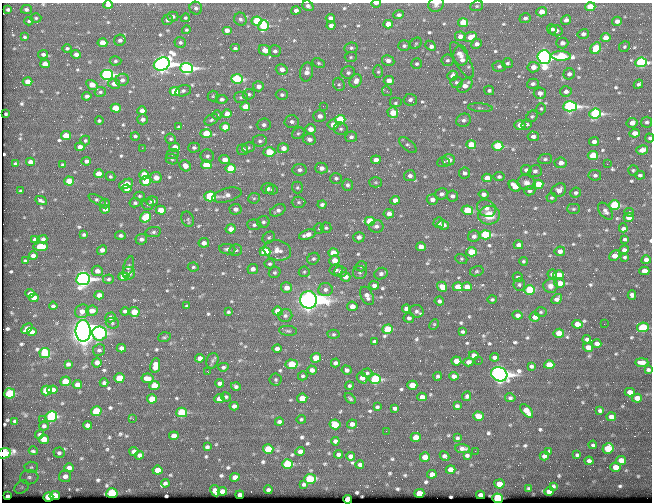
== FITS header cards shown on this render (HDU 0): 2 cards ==
NAXIS1  =                  650 / Width of table row in bytes
NAXIS2  =                  500 / Number of rows in table

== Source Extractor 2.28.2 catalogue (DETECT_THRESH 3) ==
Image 650 x 500 px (HDU 0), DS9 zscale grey, 1 PNG px = 1 image px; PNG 654 x 504 px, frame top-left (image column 1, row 500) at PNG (2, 3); each listed source drawn as its Kron ellipse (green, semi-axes under 4 px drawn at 4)
Background 352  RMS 1.1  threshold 3.37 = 3 sigma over >= 5 px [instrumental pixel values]
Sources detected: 688; of the 688, the 500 brightest by FLUX_AUTO listed and drawn (188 fainter detections omitted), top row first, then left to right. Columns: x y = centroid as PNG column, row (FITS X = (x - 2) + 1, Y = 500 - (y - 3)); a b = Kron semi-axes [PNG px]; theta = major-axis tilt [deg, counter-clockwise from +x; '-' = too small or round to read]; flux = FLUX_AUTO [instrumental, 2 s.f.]
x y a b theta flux
376 3 5 2 - 250
436 4 8 7 - 260
108 5 5 4 - 480
308 6 6 5 - 210
477 6 6 5 - 130
590 7 5 4 - 2000
196 8 6 6 - 240
26 9 5 4 - 190
8 10 4 3 - 160
296 10 4 4 - 290
541 12 5 4 - 820
399 15 5 4 - 240
173 16 5 5 - 180
36 18 5 4 - 110
185 18 4 4 - 130
330 18 4 4 - 450
525 18 5 5 - 250
240 19 6 6 - 200
167 20 5 5 - 200
566 20 5 5 - 370
29 21 4 4 - 110
257 21 5 4 - 4800
617 21 5 4 - 340
463 23 5 4 - 3900
388 24 4 4 - 960
331 25 4 4 - 310
263 26 6 5 - 5300
552 29 5 4 - 180
186 30 4 4 - 120
227 30 5 4 - 460
556 31 6 5 - 440
583 34 6 5 - 330
460 36 5 5 - 450
25 37 4 3 - 110
470 37 6 4 22 830
606 38 5 4 - 790
120 40 6 5 - 280
180 42 6 5 - 190
102 43 5 4 - 1100
416 43 6 5 - 120
562 43 6 5 - 330
476 44 5 4 - 280
404 46 6 5 - 170
431 46 6 4 -43 400
624 47 6 5 - 120
67 48 5 4 - 150
235 48 5 4 - 190
351 48 6 5 - 160
596 48 6 5 - 2800
265 50 6 5 - 710
275 51 6 5 - 250
43 54 5 4 - 210
76 54 4 4 - 420
461 56 10 7 -86 420
561 56 10 4 -2 4500
351 57 6 5 - 120
544 57 7 6 - 48000
388 60 6 5 - 350
447 60 6 5 - 170
462 60 20 7 -60 660
115 61 6 4 3 140
641 62 6 4 5 12000
319 63 6 4 -27 120
507 63 5 5 - 170
45 64 5 4 - 860
162 64 8 6 22 54000
417 64 5 5 - 150
499 66 6 5 - 200
533 67 6 5 - 620
187 68 6 5 - 21000
282 69 6 5 - 480
307 72 9 6 78 550
378 72 6 5 - 130
348 73 7 6 - 210
569 74 6 5 - 270
107 75 6 5 - 19000
453 76 5 5 - 700
237 79 6 4 -4 5900
122 80 7 6 - 310
389 80 5 4 - 840
356 81 7 5 56 490
28 82 5 4 - 680
456 82 6 6 - 180
114 84 6 5 - 550
339 84 7 5 -68 170
533 84 6 5 - 220
638 84 5 4 - 170
92 85 6 4 -32 1100
258 86 5 5 - 390
465 86 9 5 43 610
489 90 5 5 - 170
183 91 8 5 14 190
387 91 5 4 - 120
566 91 6 5 - 290
100 92 6 5 - 150
175 92 5 4 - 3500
540 93 6 5 - 460
249 94 6 5 - 170
282 95 6 5 - 200
87 96 4 4 - 300
213 96 5 5 - 110
241 97 7 5 -1 160
221 99 6 4 1 230
410 100 6 6 - 260
395 103 6 5 - 160
323 106 3 2 - 170
570 106 7 5 1 22000
245 107 5 4 - 1800
116 108 5 4 - 1900
480 108 12 3 -4 160
541 109 5 4 - 120
142 111 4 4 - 550
393 113 5 5 - 2000
6 114 3 3 - 120
227 114 4 4 - 970
595 114 6 5 - 13000
217 115 5 4 - 120
320 116 6 5 - 430
532 116 6 5 - 140
143 119 5 5 - 300
211 120 7 5 31 170
340 120 5 4 - 4000
464 120 7 6 - 250
99 121 4 4 - 130
292 122 7 6 - 250
647 122 5 5 - 170
632 123 5 4 - 470
527 124 5 5 - 160
264 125 7 6 - 260
333 125 5 5 - 800
520 125 5 4 - 630
179 127 4 3 - 120
225 127 5 4 - 1400
310 129 5 5 - 760
341 129 7 6 - 210
298 133 6 5 - 150
635 133 5 4 - 700
206 134 6 4 -2 2300
66 136 5 4 - 1400
135 136 4 4 - 150
533 136 5 5 - 320
351 137 6 5 - 230
650 138 4 4 - 150
171 139 5 5 - 120
309 139 6 5 - 360
85 141 5 5 - 120
260 141 7 6 - 190
594 142 5 4 - 350
408 145 11 5 -40 200
471 145 5 4 - 1800
498 146 5 4 - 5000
80 147 5 4 - 530
175 147 5 4 - 560
142 148 2 2 - 690
194 148 6 5 - 180
248 148 6 5 - 140
283 148 5 5 - 590
243 150 5 5 - 370
642 150 6 4 14 650
269 152 6 5 - 2400
173 154 6 5 - 120
207 156 7 6 - 230
593 156 5 4 - 3300
172 159 6 5 - 130
545 159 7 5 10 170
225 160 5 4 - 780
376 160 5 4 - 660
449 160 6 5 - 570
86 161 5 4 - 290
30 162 4 4 - 540
444 162 6 5 - 120
561 163 6 5 - 490
16 164 4 3 - 170
607 164 2 2 - 260
63 165 4 3 - 180
206 165 5 4 - 3500
185 166 6 5 - 640
231 168 5 4 - 3300
321 168 6 5 - 430
299 170 7 6 - 270
526 170 5 5 - 250
633 170 5 5 - 120
535 171 7 6 - 210
464 173 5 5 - 230
99 174 5 4 - 890
144 175 5 4 - 2000
595 175 6 5 - 180
640 175 5 4 - 160
410 176 6 5 - 310
110 177 5 4 - 130
499 177 5 4 - 190
156 178 6 5 - 690
336 178 6 5 - 190
487 178 5 4 - 1100
69 181 5 4 - 1700
146 181 5 4 - 3600
376 182 6 5 - 120
526 183 9 7 -17 420
126 184 7 4 24 1300
538 184 5 4 - 1900
347 185 6 5 - 220
515 186 6 5 - 1100
268 188 6 5 - 230
297 188 6 5 - 130
127 189 5 4 - 420
272 190 6 5 - 130
559 190 8 6 37 440
21 191 3 3 - 110
530 191 6 4 8 220
576 193 5 5 - 180
441 194 6 5 - 270
483 194 5 4 - 350
227 195 15 6 15 450
139 196 5 4 - 120
210 196 5 5 - 6900
452 196 6 5 - 290
254 198 6 5 - 120
552 198 5 4 - 120
97 200 9 4 -28 180
395 200 4 4 - 700
432 200 5 5 - 410
41 201 6 3 -25 170
152 201 5 4 - 420
299 202 7 5 -1 150
135 203 5 4 - 150
105 204 5 5 - 150
148 204 6 5 - 180
322 204 4 4 - 190
614 205 5 5 - 5500
486 208 10 8 -29 420
105 209 5 4 - 410
235 209 6 5 - 370
573 209 6 5 - 130
161 210 5 4 - 1400
278 210 8 5 29 280
467 210 6 4 -9 3100
605 211 10 6 -53 260
629 212 5 4 - 130
389 214 5 4 - 510
489 215 11 9 2 1400
145 217 6 5 - 2700
629 217 5 4 - 740
188 219 8 6 -67 170
370 221 5 4 - 2800
263 222 6 6 - 210
439 223 5 5 - 180
254 225 7 5 -7 180
443 225 6 4 -14 470
376 226 7 6 - 280
319 228 5 5 - 110
326 228 5 5 - 120
623 228 4 4 - 530
231 229 5 4 - 640
153 232 8 5 8 170
307 234 9 4 18 520
84 235 4 3 - 140
120 235 5 4 - 190
485 235 5 4 - 7600
474 236 6 5 - 340
359 237 5 5 - 310
269 238 7 5 39 140
34 239 4 3 - 150
43 239 4 4 - 230
141 239 6 5 - 300
625 239 4 3 - 150
204 243 5 4 - 420
518 245 5 4 - 360
41 246 7 4 4 1800
421 247 5 4 - 700
227 249 8 5 -6 230
102 250 5 4 - 470
236 250 6 5 - 190
277 250 14 10 -14 700
624 250 4 4 - 250
560 251 5 4 - 390
265 252 5 4 - 6100
471 252 5 4 - 2600
333 253 5 4 - 970
33 255 4 4 - 360
615 255 5 4 - 670
625 257 4 3 - 130
313 259 6 5 - 180
461 259 6 5 - 120
334 260 5 5 - 790
646 260 4 4 - 390
25 261 4 3 - 120
523 261 4 4 - 120
270 264 5 4 - 130
361 266 6 5 - 140
128 267 11 5 73 190
193 267 5 4 - 120
253 269 5 5 - 380
336 270 6 5 - 220
97 271 6 5 - 450
477 271 7 5 15 130
644 271 5 4 - 730
275 272 6 5 - 150
304 272 5 5 - 110
341 272 6 5 - 240
129 273 6 6 - 470
360 273 7 6 - 190
381 274 7 5 22 240
552 274 4 4 - 180
559 275 5 4 - 1300
123 276 5 4 - 1500
345 277 5 4 - 480
518 277 5 5 - 200
83 279 7 6 - 34000
108 279 5 4 - 160
560 283 5 4 - 870
374 285 5 4 - 330
519 285 6 6 - 150
550 286 7 6 - 370
442 287 5 4 - 1000
458 287 5 4 - 1900
467 287 5 4 - 760
286 288 5 5 - 630
325 290 7 6 - 270
529 290 5 5 - 3800
30 293 5 4 - 420
99 295 5 4 - 490
632 295 5 4 - 290
367 296 10 6 -63 420
34 298 5 4 - 680
492 299 4 4 - 110
557 299 6 4 38 300
309 300 9 8 - 120000
439 301 4 4 - 210
53 306 4 3 - 170
187 306 3 3 - 110
352 306 5 4 - 590
406 309 4 4 - 430
82 311 7 6 - 530
92 311 6 5 - 700
125 311 4 4 - 200
278 311 5 4 - 1300
416 311 7 6 - 180
134 312 5 5 - 1400
228 312 4 3 - 110
541 312 6 5 - 120
517 315 5 4 - 340
285 316 7 6 - 230
110 317 5 5 - 300
535 317 5 4 - 500
409 318 5 5 - 200
112 323 6 5 - 150
577 324 5 4 - 790
604 324 2 2 - 340
434 325 5 4 - 120
643 327 6 5 - 4400
27 329 6 4 43 640
388 329 5 4 - 3000
83 331 10 7 -89 160000
288 331 9 5 -6 160
32 332 5 4 - 520
463 332 4 3 - 160
559 333 5 4 - 1400
99 334 7 7 - 7800
333 334 6 4 1 120
164 337 6 5 - 110
587 339 4 4 - 220
374 341 3 3 - 130
597 344 4 4 - 430
588 347 5 4 - 630
121 348 4 4 - 380
277 349 4 4 - 320
99 350 6 6 - 210
45 353 5 5 - 3400
474 355 5 4 - 550
494 357 4 4 - 290
200 358 5 4 - 430
316 358 5 5 - 1200
212 361 8 5 71 170
456 361 5 4 - 880
478 361 2 2 - 180
97 362 5 4 - 400
469 362 5 4 - 380
642 362 7 4 0 470
335 363 4 4 - 230
68 364 4 4 - 210
291 364 6 4 -4 2700
155 365 7 5 81 1100
549 365 5 4 - 1400
531 366 4 4 - 190
223 367 5 4 - 160
312 370 5 4 - 330
346 370 5 4 - 270
648 370 4 3 - 160
208 372 3 2 - 110
367 373 5 4 - 140
499 374 8 7 - 58000
303 376 5 4 - 120
438 376 4 3 - 160
454 376 5 4 - 370
119 378 5 4 - 1600
147 378 6 4 -10 840
362 378 6 4 -50 420
276 379 6 6 - 160
375 379 5 5 - 8800
65 381 5 4 - 2000
104 383 4 3 - 170
220 383 4 4 - 240
77 385 4 4 - 590
412 385 5 4 - 1100
154 386 5 4 - 1600
236 386 5 4 - 180
350 386 4 4 - 140
46 390 5 5 - 2100
53 390 5 4 - 640
630 392 5 4 - 680
10 393 5 5 - 3900
467 396 5 4 - 150
226 397 5 4 - 140
422 397 5 4 - 410
302 398 5 4 - 1100
510 398 5 4 - 170
637 398 5 4 - 700
152 399 5 4 - 1600
219 399 5 4 - 1200
350 399 6 3 -42 130
234 406 4 4 - 300
457 406 4 4 - 190
377 407 4 3 - 130
395 408 4 4 - 200
600 410 4 3 - 180
96 411 5 5 - 2900
526 411 8 4 -46 910
182 412 5 5 - 5300
51 416 6 5 - 7500
478 416 5 4 - 1000
611 417 5 4 - 630
42 419 2 2 - 160
133 419 3 2 - 170
301 419 5 4 - 120
15 421 4 3 - 140
279 422 4 4 - 240
335 424 5 5 - 2000
352 424 5 4 - 360
87 425 4 4 - 310
44 426 5 4 - 170
386 431 2 2 - 430
39 434 5 4 - 130
174 436 5 4 - 690
416 437 5 4 - 1200
457 438 4 3 - 130
44 439 5 4 - 940
335 441 4 4 - 230
593 445 4 3 - 130
207 447 4 4 - 170
462 448 7 4 -5 290
608 448 5 5 - 2700
268 449 5 4 - 2500
33 451 4 4 - 240
134 451 4 4 - 390
300 451 5 4 - 470
475 451 2 2 - 280
549 451 4 3 - 130
4 453 7 5 15 7800
59 453 5 5 - 160
338 454 4 4 - 240
139 455 4 4 - 220
467 455 4 3 - 180
577 455 4 3 - 140
350 456 4 4 - 400
445 456 5 3 - 220
544 456 5 4 - 270
425 457 5 4 - 910
621 460 5 4 - 780
589 461 4 4 - 270
287 464 5 5 - 4800
360 464 4 3 - 230
31 467 6 5 - 150
616 467 5 4 - 800
69 468 5 4 - 490
451 469 5 4 - 840
157 470 5 4 - 1000
432 474 5 4 - 480
65 476 6 6 - 320
29 477 9 7 3 300
235 477 5 4 - 510
310 479 6 5 - 3900
165 483 4 3 - 140
304 484 3 3 - 140
499 484 5 4 - 1200
553 486 4 4 - 150
22 487 8 6 37 220
529 488 4 3 - 120
268 490 4 4 - 170
215 491 6 5 - 880
222 491 4 4 - 510
549 491 5 4 - 440
112 493 5 5 - 5700
419 493 5 4 - 2000
240 495 4 3 - 280
480 495 4 4 - 370
8 496 4 3 - 200
55 496 5 4 - 2400
48 497 5 4 - 2800
498 498 5 4 - 11000
347 499 4 4 - 2000
At the frame edge (FLAGS 8, measured only in part): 7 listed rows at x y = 376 3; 436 4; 108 5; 477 6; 650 138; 4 453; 347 499
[188 fainter detections neither listed nor drawn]